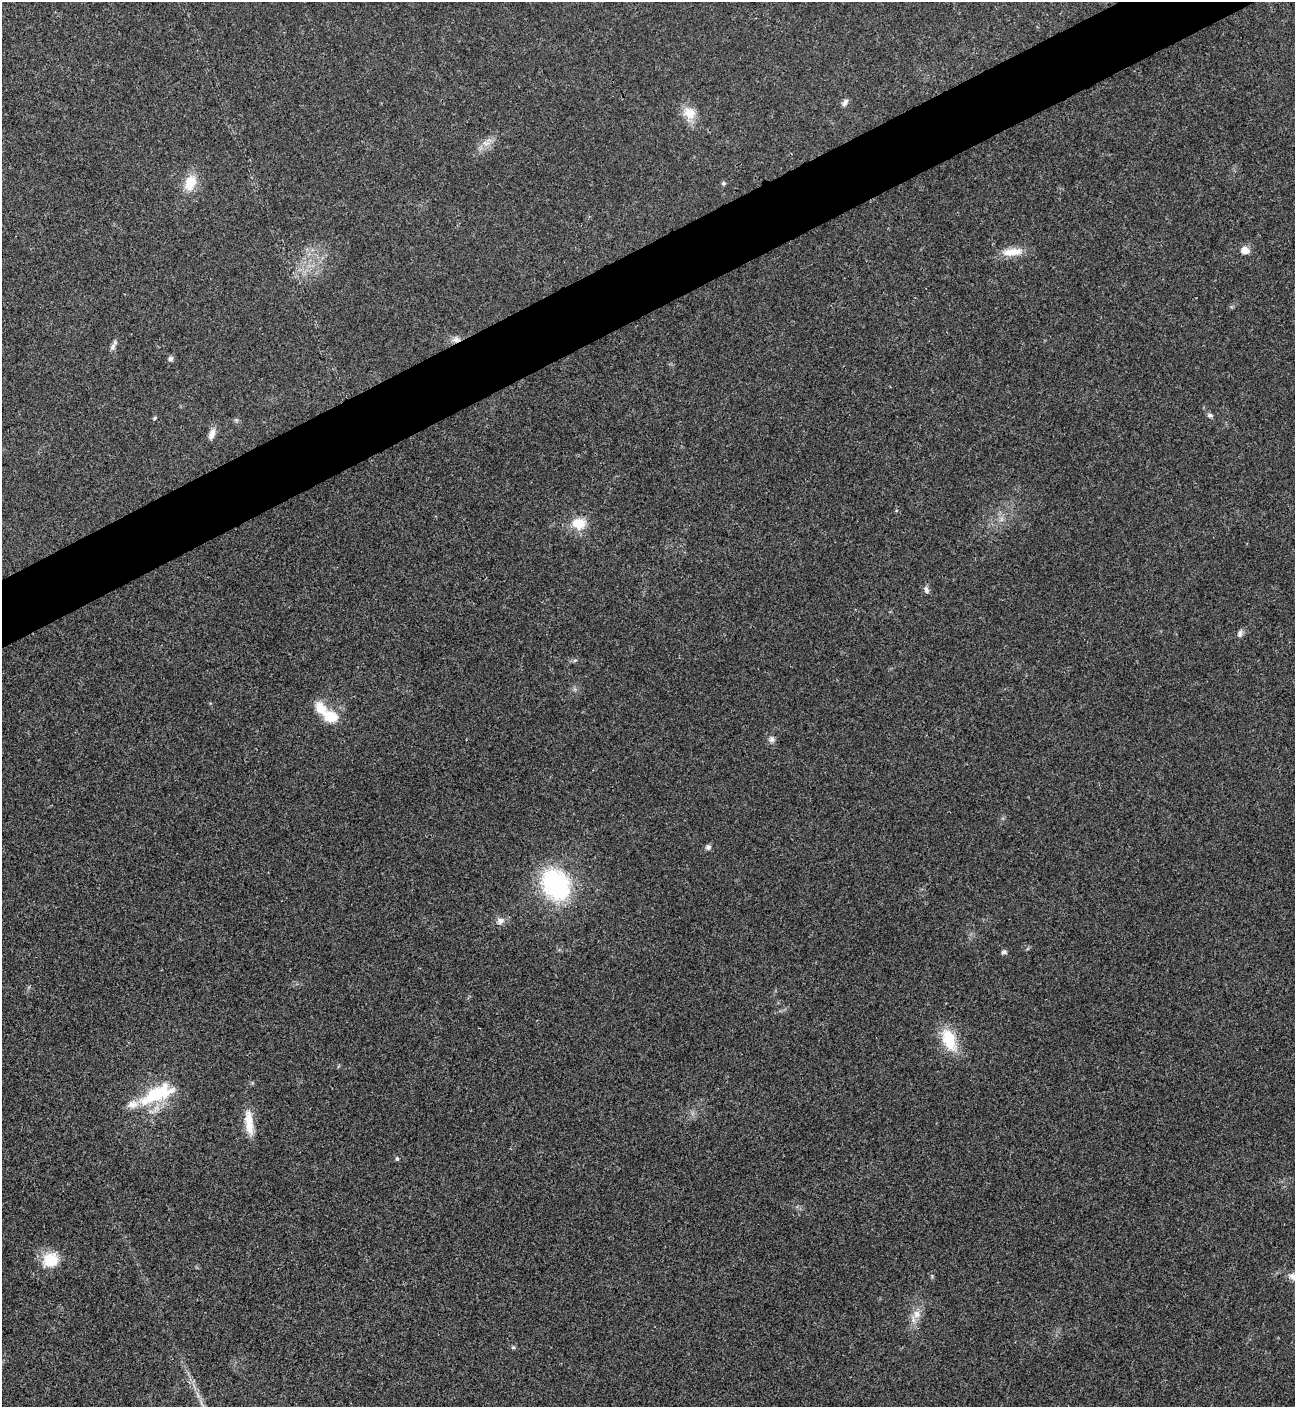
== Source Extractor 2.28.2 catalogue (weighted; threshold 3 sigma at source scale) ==
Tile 10 of 4 x 4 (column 2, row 3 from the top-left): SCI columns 1582-2874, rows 1408-2812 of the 5617 x 5629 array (HDU 1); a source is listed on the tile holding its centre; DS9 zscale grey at full resolution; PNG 1297 x 1409 px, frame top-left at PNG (2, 2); no overlay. Shown black and unused: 4% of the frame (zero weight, under 3 of 4 exposures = <1% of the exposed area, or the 3 px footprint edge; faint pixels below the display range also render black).
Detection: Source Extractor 2.28.2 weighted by HDU 2 'WHT'; one run over the whole footprint, this tile lists its part. Background 0.0203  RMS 0.004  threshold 0.0181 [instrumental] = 3 sigma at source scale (4.5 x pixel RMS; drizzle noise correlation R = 1.50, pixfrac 1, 0.05/0.05 arcsec/px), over >= 5 px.
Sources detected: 33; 3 inside a brighter listed object's ellipse — not listed separately; the other 30 listed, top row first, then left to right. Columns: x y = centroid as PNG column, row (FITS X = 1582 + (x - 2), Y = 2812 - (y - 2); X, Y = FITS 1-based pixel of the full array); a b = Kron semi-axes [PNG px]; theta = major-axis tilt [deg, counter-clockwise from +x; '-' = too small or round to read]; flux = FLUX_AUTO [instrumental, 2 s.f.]
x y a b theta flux
845 102 10 6 62 1.4
689 113 19 15 -45 6.4
486 143 11 5 -7 2
190 183 19 13 67 8.5
723 183 5 4 - 0.84
1245 250 10 8 -22 3.5
1012 252 29 10 6 6.7
456 339 11 8 -1 2.3
112 347 10 7 74 1.5
170 359 7 6 - 1.1
1210 415 9 5 -5 0.98
155 418 5 3 - 0.88
212 434 16 7 73 2.8
579 523 14 12 -4 8.7
926 590 11 6 -69 1.3
1240 633 11 6 78 1.4
575 660 6 4 19 0.61
330 717 14 11 -15 10
771 739 8 8 - 1.5
708 847 7 7 - 1.1
556 885 33 25 -57 54
500 921 9 8 - 2.1
1004 952 7 5 16 0.87
949 1040 32 16 -67 13
155 1095 51 18 21 24
249 1123 34 10 -84 7.9
397 1159 5 4 - 0.68
50 1260 22 19 29 9.7
917 1314 12 11 - 3.5
513 1347 6 5 - 0.58
Overlapping masked pixels (flux is a lower limit): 1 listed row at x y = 456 339